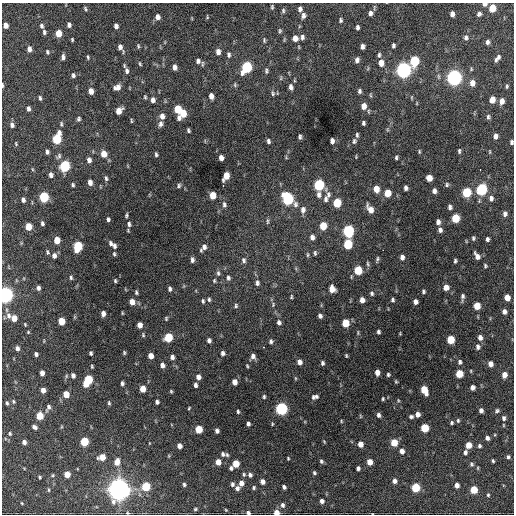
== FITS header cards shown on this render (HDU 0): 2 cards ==
NAXIS1  =                  512 / Axis length
NAXIS2  =                  512 / Axis length

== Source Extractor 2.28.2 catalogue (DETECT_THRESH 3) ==
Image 512 x 512 px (HDU 0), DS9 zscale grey, 1 PNG px = 1 image px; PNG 516 x 516 px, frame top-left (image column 1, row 512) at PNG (2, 3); no overlay
Background 992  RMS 33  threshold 98.1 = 3 sigma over >= 5 px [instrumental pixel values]
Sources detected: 337; all 337 listed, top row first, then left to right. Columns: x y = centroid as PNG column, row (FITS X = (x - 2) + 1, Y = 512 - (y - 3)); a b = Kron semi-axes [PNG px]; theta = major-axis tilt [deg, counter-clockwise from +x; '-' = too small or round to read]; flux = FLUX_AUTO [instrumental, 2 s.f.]
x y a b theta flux
485 4 5 4 - 7.6e+03
272 7 5 3 - 3.0e+03
492 8 6 5 - 4.5e+04
85 9 6 4 -61 3.4e+03
300 9 5 4 - 7.1e+03
283 11 6 4 -89 3.8e+03
370 13 6 5 - 7.0e+03
452 14 5 4 - 1.0e+04
479 14 5 4 - 4.7e+03
303 16 7 5 73 7.3e+03
158 17 6 5 - 1.0e+04
207 17 5 3 - 2.0e+03
341 20 5 4 - 3.5e+03
6 25 5 4 - 1.2e+04
69 25 5 4 - 6.3e+03
42 26 6 5 - 4.6e+03
116 26 5 4 - 7.7e+03
357 27 4 3 - 4.9e+03
280 31 6 4 86 3.2e+03
44 32 5 4 - 4.5e+03
59 33 6 4 -86 3.2e+04
302 37 7 5 88 5.8e+03
295 38 6 5 - 1.5e+04
466 38 7 5 -87 5.9e+03
72 39 4 3 - 2.4e+03
264 40 7 4 -82 3.3e+03
487 42 5 4 - 5.8e+03
138 46 6 4 -88 2.9e+03
362 46 5 4 - 7.6e+03
393 46 5 4 - 4.3e+03
120 47 8 4 -59 1.1e+04
29 49 6 4 -84 8.7e+03
47 52 6 4 -73 3.4e+03
218 52 7 5 -82 1.0e+04
229 55 7 5 -89 5.2e+03
379 55 7 4 89 4.0e+03
63 57 6 4 87 7.0e+03
88 57 5 3 - 2.7e+03
497 58 8 4 53 7.0e+03
357 60 6 5 - 7.3e+03
198 61 7 6 - 6.8e+03
414 61 7 5 79 1.2e+05
381 63 7 6 - 1.5e+04
140 64 6 4 -71 2.5e+03
175 67 6 4 -84 8.8e+03
247 67 7 6 - 1.9e+05
403 70 7 6 - 8.2e+05
127 71 9 6 -78 7.5e+03
266 71 7 5 -88 4.1e+03
73 75 5 4 - 4.8e+03
281 78 6 3 72 2.6e+03
454 78 7 6 - 8.0e+05
472 83 7 5 89 1.6e+04
2 85 5 2 - 3.2e+03
235 85 7 5 85 3.0e+03
507 86 5 3 - 2.9e+03
117 87 7 5 26 1.2e+04
291 87 6 4 -79 7.8e+03
91 91 5 4 - 1.6e+04
359 91 6 4 79 5.0e+03
272 93 7 5 -69 3.9e+03
370 95 6 3 -87 2.4e+03
211 96 6 4 -79 1.1e+04
145 97 5 4 - 2.6e+03
40 98 6 3 -81 3.7e+03
153 100 6 4 -88 9.6e+03
492 100 6 5 - 2.1e+04
502 101 6 5 - 1.3e+04
417 103 5 3 - 1.7e+03
364 106 7 6 - 1.8e+04
28 109 5 4 - 6.3e+03
178 109 8 5 89 5.3e+04
119 111 6 5 - 2.2e+04
183 113 9 5 61 4.0e+04
162 116 6 5 - 1.2e+04
488 117 6 4 -83 4.3e+03
79 119 5 4 - 4.1e+03
131 121 6 3 -89 2.1e+03
363 123 4 3 - 4.2e+03
61 124 7 4 -90 3.3e+03
160 124 8 5 83 7.2e+03
12 125 6 4 -75 6.7e+03
188 130 4 3 - 3.4e+03
357 135 6 4 -83 3.8e+03
495 136 5 4 - 9.7e+03
300 137 5 3 - 4.2e+03
57 139 8 5 76 1.1e+05
268 141 6 4 -79 4.8e+03
332 141 5 4 - 8.5e+03
354 141 7 5 81 5.0e+03
512 142 4 3 - 4.4e+03
16 143 5 3 - 2.0e+03
419 151 6 3 -90 2.5e+03
459 151 6 4 90 3.8e+03
47 152 5 3 - 5.2e+03
104 154 7 6 - 1.9e+04
156 154 4 3 - 3.8e+03
59 156 9 5 57 4.9e+03
396 157 5 3 - 3.7e+03
221 158 5 4 - 1.1e+04
89 160 6 4 -73 8.1e+03
65 166 6 5 - 1.7e+05
32 169 5 3 - 2.1e+03
480 169 3 2 - 4.3e+03
51 175 5 4 - 7.5e+03
226 176 7 5 68 3.0e+04
106 178 7 4 -81 4.5e+03
429 178 6 5 - 1.9e+04
90 182 6 4 -77 1.1e+04
73 185 5 4 - 3.4e+03
319 185 7 6 - 1.6e+05
447 185 6 5 - 3.9e+03
179 186 6 4 57 3.8e+03
223 186 3 2 - 2.7e+03
406 188 5 4 - 6.4e+03
376 189 7 5 -80 2.2e+04
482 189 6 6 - 2.4e+05
434 191 5 4 - 7.7e+03
466 192 6 5 - 9.9e+04
387 193 6 5 - 3.9e+04
213 195 6 5 - 3.3e+04
319 195 8 6 -83 8.2e+03
328 195 9 6 81 6.9e+03
44 197 6 5 - 1.4e+05
491 198 7 5 85 7.6e+03
288 199 8 6 -57 2.4e+05
325 199 9 6 84 6.4e+03
23 200 5 4 - 6.8e+03
337 203 6 5 - 6.5e+04
224 204 8 5 -77 5.6e+03
450 207 6 5 - 6.0e+03
370 209 10 5 -56 1.7e+04
303 210 8 6 86 1.0e+04
505 214 6 5 - 7.3e+03
126 216 5 3 - 3.5e+03
455 218 6 5 - 6.8e+04
108 219 5 4 - 4.4e+03
267 221 9 3 90 3.5e+03
438 222 6 5 - 8.5e+03
42 223 5 3 - 4.6e+03
129 224 8 6 -76 6.7e+03
29 226 6 5 - 3.2e+04
323 226 6 5 - 4.3e+04
440 230 6 5 - 6.9e+03
348 231 7 6 - 2.4e+05
312 237 6 5 - 9.3e+03
473 238 6 4 -82 3.9e+03
487 239 4 3 - 5.3e+03
57 240 5 5 - 2.9e+04
111 243 7 5 -70 5.8e+03
348 244 6 5 - 1.0e+05
78 246 7 5 82 1.0e+05
114 246 7 5 -81 5.6e+03
204 247 8 6 74 9.1e+03
47 252 6 4 -66 3.4e+03
315 253 6 4 85 3.5e+03
114 254 5 4 - 3.4e+03
308 255 7 3 90 2.7e+03
54 256 6 5 - 8.8e+03
477 256 8 5 -59 1.2e+04
402 257 5 4 - 8.1e+03
377 259 6 4 79 3.7e+03
192 260 6 4 -87 6.0e+03
244 260 7 5 -77 5.7e+03
455 261 4 3 - 3.7e+03
368 264 7 4 -77 3.5e+03
485 266 6 4 -85 3.1e+03
358 270 6 5 - 7.3e+04
218 273 8 5 -81 4.8e+03
71 277 6 4 -87 3.7e+03
228 278 7 5 -79 5.0e+03
115 281 4 3 - 3.1e+03
214 281 6 4 -90 2.7e+03
257 283 7 5 -87 5.5e+03
446 287 5 5 - 1.8e+04
38 288 5 4 - 5.7e+03
170 289 5 3 - 5.1e+03
332 289 6 5 - 2.1e+04
423 291 4 3 - 3.6e+03
136 292 5 4 - 3.4e+03
372 293 6 5 - 4.4e+03
5 295 6 5 - 8.7e+05
291 297 5 3 - 2.6e+03
462 297 7 4 85 5.5e+03
507 298 5 5 - 2.1e+04
209 299 6 4 -88 3.7e+03
362 300 5 4 - 1.2e+04
393 300 5 4 - 3.8e+03
203 301 6 4 -81 3.5e+03
132 302 6 5 - 1.8e+04
416 302 5 4 - 8.4e+03
273 305 6 4 82 3.1e+03
236 306 6 4 89 3.5e+03
477 306 5 5 - 3.6e+04
504 312 5 5 - 8.5e+03
122 313 5 3 - 2.0e+03
103 314 5 4 - 1.1e+04
9 316 9 7 -81 9.7e+03
320 316 5 4 - 5.9e+03
14 318 5 4 - 2.1e+04
166 318 5 4 - 2.6e+03
61 321 5 5 - 4.3e+04
279 322 6 5 - 5.8e+03
345 323 6 5 - 4.7e+04
25 324 4 3 - 1.9e+03
140 325 5 4 - 1.3e+04
28 332 4 3 - 2.3e+03
378 332 4 3 - 4.4e+03
400 333 3 3 - 1.8e+03
143 335 5 4 - 2.9e+03
168 337 6 5 - 7.9e+04
480 337 6 5 - 1.0e+04
209 340 5 4 - 6.4e+03
451 340 6 5 - 6.1e+04
271 341 6 5 - 4.9e+03
263 347 3 2 - 3.6e+03
478 347 6 5 - 6.1e+03
17 348 5 4 - 6.9e+03
91 353 4 3 - 4.3e+03
124 353 5 4 - 3.0e+03
223 353 4 4 - 6.5e+03
36 354 4 4 - 5.3e+03
151 356 5 4 - 1.6e+04
253 356 7 6 - 8.5e+03
346 356 4 3 - 2.1e+03
172 357 5 4 - 7.1e+03
299 362 6 5 - 1.1e+04
460 362 6 5 - 5.3e+03
322 363 4 3 - 4.4e+03
490 364 5 4 - 1.3e+04
162 365 5 4 - 9.9e+03
92 366 4 3 - 2.6e+03
247 366 4 3 - 2.3e+03
377 372 5 4 - 1.3e+04
42 373 5 4 - 1.0e+04
459 374 5 5 - 5.2e+04
73 375 6 5 - 7.4e+03
388 375 4 3 - 3.3e+03
504 375 6 5 - 1.5e+04
198 377 5 4 - 1.2e+04
295 378 5 3 - 2.2e+03
88 379 6 5 - 8.3e+04
234 382 5 4 - 1.5e+04
396 382 4 3 - 2.3e+03
122 383 5 3 - 4.9e+03
86 384 5 4 - 2.5e+04
195 385 4 4 - 5.9e+03
472 387 5 4 - 9.0e+03
143 389 5 4 - 2.5e+04
43 390 5 4 - 1.3e+04
424 390 7 5 -66 4.6e+04
171 391 5 3 - 2.5e+03
66 394 5 4 - 2.7e+04
316 396 5 5 - 3.7e+03
264 397 5 4 - 3.1e+03
313 397 5 3 - 4.1e+03
383 399 4 3 - 2.7e+03
398 400 5 3 - 1.9e+03
13 401 5 4 - 2.7e+03
157 402 4 4 - 5.6e+03
7 403 4 3 - 3.0e+03
109 403 5 3 - 2.9e+03
48 407 9 5 68 7.3e+03
189 408 4 2 - 2.1e+03
281 409 6 5 - 3.4e+05
481 410 5 4 - 7.6e+03
497 411 5 4 - 4.1e+03
238 412 4 3 - 3.2e+03
417 414 5 4 - 1.0e+04
378 415 5 4 - 5.6e+03
40 416 5 5 - 4.7e+04
360 416 5 3 - 2.0e+03
411 417 4 4 - 4.3e+03
504 418 6 5 - 6.1e+03
341 421 5 3 - 1.9e+03
458 421 6 4 90 3.6e+03
452 423 4 4 - 3.4e+03
248 424 4 3 - 5.4e+03
34 427 5 3 - 6.5e+03
425 428 5 5 - 7.0e+04
199 429 5 5 - 5.0e+04
217 431 5 4 - 7.2e+03
10 434 5 4 - 2.9e+03
487 438 4 4 - 6.9e+03
84 441 5 5 - 8.2e+04
324 441 5 3 - 2.0e+03
24 442 4 4 - 7.7e+03
149 443 4 3 - 1.5e+03
394 443 5 5 - 4.5e+04
360 444 5 4 - 1.7e+04
469 445 5 5 - 2.8e+04
179 446 5 4 - 1.2e+04
479 446 4 4 - 4.0e+03
402 451 6 5 - 1.0e+04
465 452 6 5 - 5.9e+03
223 454 6 5 - 4.5e+03
227 455 6 4 -74 3.0e+03
102 457 5 5 - 2.9e+04
508 457 4 3 - 3.9e+03
288 458 3 2 - 2.1e+03
321 461 5 4 - 3.9e+03
493 461 3 3 - 3.1e+03
117 462 7 6 - 1.9e+04
218 462 5 4 - 2.1e+04
370 462 5 4 - 2.0e+04
236 464 5 5 - 3.9e+04
471 464 7 5 -67 4.1e+03
231 468 4 4 - 4.6e+03
358 468 4 4 - 5.2e+03
314 473 4 3 - 3.3e+03
67 474 5 4 - 2.3e+04
244 474 5 4 - 3.1e+03
53 475 4 4 - 2.4e+03
250 475 4 4 - 5.6e+03
40 477 3 2 - 2.4e+03
394 481 6 5 - 8.4e+03
262 482 5 4 - 9.9e+03
241 483 6 5 - 1.2e+04
232 484 5 4 - 4.9e+03
184 485 4 3 - 3.4e+03
457 485 5 4 - 1.1e+04
146 486 5 5 - 8.6e+04
254 487 4 4 - 3.1e+03
284 487 4 3 - 5.4e+03
416 487 5 5 - 9.4e+04
237 488 5 5 - 7.1e+03
119 489 8 8 - 1.8e+06
48 490 6 3 -82 2.4e+03
474 490 5 5 - 4.8e+04
488 495 4 4 - 2.8e+03
322 501 5 4 - 8.0e+03
22 503 4 3 - 1.9e+03
282 505 7 5 -70 6.0e+03
195 509 4 4 - 2.4e+03
226 510 5 3 - 1.9e+03
248 513 4 4 - 5.4e+03
276 513 5 4 - 2.1e+04
At the frame edge (FLAGS 8, measured only in part): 7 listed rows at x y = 485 4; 2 85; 512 142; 5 295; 119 489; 248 513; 276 513